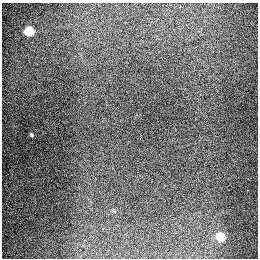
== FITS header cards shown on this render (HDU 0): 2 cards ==
NAXIS1  =                  256
NAXIS2  =                  256

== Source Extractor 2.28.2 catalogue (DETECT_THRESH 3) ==
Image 256 x 256 px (HDU 0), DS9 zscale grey, 1 PNG px = 1 image px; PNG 260 x 260 px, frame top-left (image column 1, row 256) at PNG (2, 3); no overlay
Background 1280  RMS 26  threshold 79.4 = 3 sigma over >= 5 px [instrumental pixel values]
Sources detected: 4; all 4 listed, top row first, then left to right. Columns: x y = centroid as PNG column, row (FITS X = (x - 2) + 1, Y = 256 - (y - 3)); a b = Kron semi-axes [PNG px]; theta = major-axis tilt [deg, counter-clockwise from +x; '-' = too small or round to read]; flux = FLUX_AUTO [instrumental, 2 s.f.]
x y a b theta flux
29 31 6 5 - 93000
31 135 4 3 - 2100
229 190 2 2 - 1200
220 236 6 5 - 75000